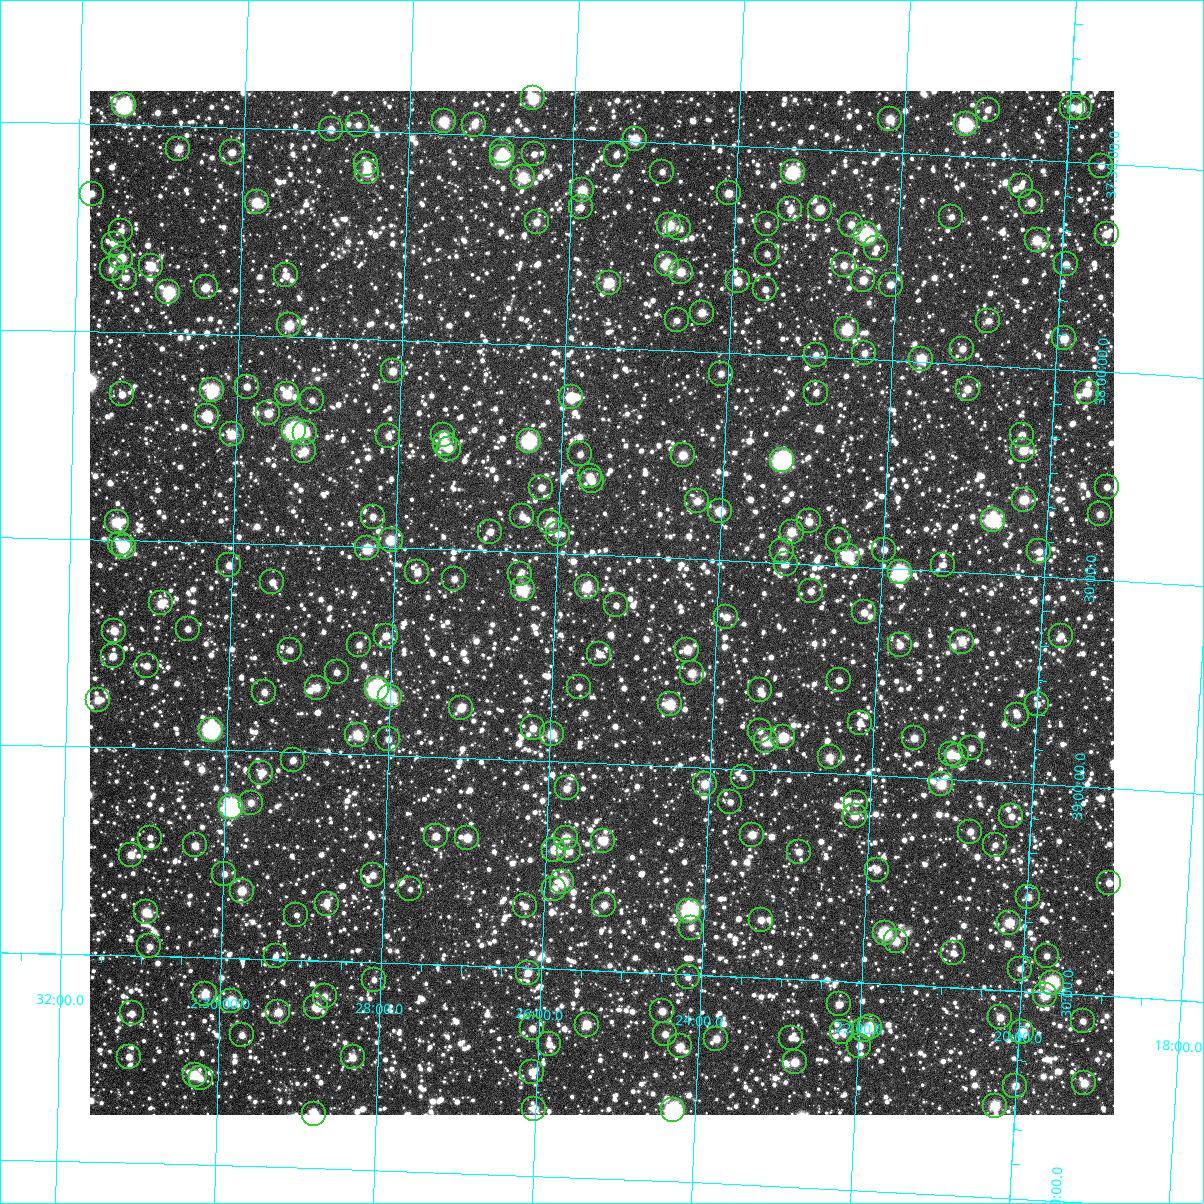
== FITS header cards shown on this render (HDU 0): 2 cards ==
NAXIS1  =                 1024
NAXIS2  =                 1024

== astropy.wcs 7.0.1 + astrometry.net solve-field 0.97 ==
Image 1024 x 1024 px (HDU 0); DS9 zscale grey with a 90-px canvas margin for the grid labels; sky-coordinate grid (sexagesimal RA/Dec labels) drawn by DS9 from the SOLVED WCS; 270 Tycho-2 reference stars matched to detected sources circled (green)
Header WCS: RA---TAN-SIP/DEC--TAN-SIP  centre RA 02:25:26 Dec +38:37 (36.36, +38.61 deg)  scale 8.67 arcsec/px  FOV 148.0' x 148.0'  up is +178 deg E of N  parity flipped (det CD > 0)
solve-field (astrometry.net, Tycho-2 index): VERIFIED the header's WCS against the Tycho-2 star catalogue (verified at 6 index scales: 14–270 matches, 0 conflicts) and refined it, rather than solving blind
Solved WCS: RA---TAN-SIP/DEC--TAN-SIP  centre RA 02:25:26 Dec +38:37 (36.36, +38.61 deg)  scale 8.67 arcsec/px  FOV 148.0' x 148.0'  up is +178 deg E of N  parity flipped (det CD > 0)
The solver's refit moves the header's centre by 0.16 arcsec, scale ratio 1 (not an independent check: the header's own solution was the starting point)
Tycho-2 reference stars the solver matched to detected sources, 270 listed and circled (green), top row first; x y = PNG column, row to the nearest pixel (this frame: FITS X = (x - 90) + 1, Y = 1024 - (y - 91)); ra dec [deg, ICRS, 3 dp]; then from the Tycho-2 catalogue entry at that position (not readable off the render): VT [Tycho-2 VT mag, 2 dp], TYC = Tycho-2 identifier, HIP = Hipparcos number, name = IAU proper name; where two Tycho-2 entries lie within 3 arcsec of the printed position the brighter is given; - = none
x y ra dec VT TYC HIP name
533 98 36.626 +37.406 9.28 2335-237-1 - -
124 105 37.867 +37.454 7.73 2335-263-1 11734 -
1072 108 34.994 +37.369 11.14 2322-954-1 - -
1080 108 34.969 +37.370 9.91 2322-896-1 - -
988 110 35.249 +37.385 11.48 2322-898-1 - -
890 119 35.543 +37.419 10.26 2322-1440-1 - -
444 121 36.895 +37.469 9.55 2335-595-1 - -
966 124 35.312 +37.423 9.22 2322-388-1 10966 -
358 125 37.154 +37.485 11.38 2335-305-1 - -
474 125 36.801 +37.475 11.14 2335-839-1 - -
331 129 37.236 +37.497 10.97 2335-887-1 - -
635 139 36.314 +37.495 9.49 2335-1607-1 - -
178 149 37.698 +37.555 10.53 2832-491-1 - -
502 151 36.715 +37.537 11.38 2831-1138-1 - -
232 152 37.533 +37.560 12.07 2832-313-1 - -
534 154 36.618 +37.541 11.61 2831-1356-1 - -
616 155 36.367 +37.534 11.47 2831-524-1 - -
502 157 36.713 +37.550 8.18 2831-594-1 11397 -
366 164 37.125 +37.579 10.84 2831-1992-1 - -
1101 166 34.896 +37.505 11.12 2830-2481-1 - -
367 172 37.123 +37.598 10.00 2831-1808-1 - -
662 172 36.227 +37.570 11.49 2831-1640-1 - -
793 172 35.830 +37.558 8.53 2831-2210-1 - -
523 177 36.649 +37.597 9.41 2831-408-1 - -
1021 186 35.135 +37.564 11.47 2831-1232-1 - -
582 190 36.467 +37.623 9.64 2831-1962-1 - -
729 193 36.022 +37.616 10.60 2831-1336-1 - -
92 194 37.958 +37.668 11.19 2832-751-1 - -
257 202 37.455 +37.678 9.59 2831-1598-1 - -
1031 202 35.101 +37.602 10.77 2831-1898-1 - -
581 207 36.470 +37.664 11.55 2831-182-1 - -
790 209 35.831 +37.648 10.72 2831-688-1 - -
820 209 35.742 +37.644 10.06 2831-1732-1 - -
951 217 35.341 +37.647 11.55 2831-1714-1 - -
537 222 36.602 +37.704 11.00 2831-1320-1 - -
767 224 35.900 +37.686 11.71 2831-450-1 - -
669 225 36.198 +37.698 9.74 2831-1886-1 - -
851 225 35.645 +37.677 11.25 2831-276-1 - -
679 228 36.167 +37.705 11.22 2831-1008-1 - -
121 231 37.866 +37.756 11.36 2832-331-1 - -
866 234 35.598 +37.699 8.10 2831-1050-1 11063 -
1107 234 34.867 +37.668 10.79 2830-2464-1 - -
1037 240 35.078 +37.692 9.82 2831-1762-1 - -
114 244 37.886 +37.789 11.45 2832-381-2 - -
876 248 35.565 +37.731 11.48 2831-84-1 - -
767 254 35.897 +37.758 11.64 2831-1132-1 - -
121 258 37.862 +37.821 10.13 2832-699-1 - -
667 264 36.201 +37.791 9.69 2831-606-1 - -
1066 264 34.986 +37.746 11.12 2830-2082-1 - -
844 265 35.661 +37.775 11.15 2831-1648-1 - -
151 266 37.773 +37.839 9.84 2832-269-1 - -
112 269 37.890 +37.849 10.69 2832-853-1 - -
681 272 36.156 +37.810 10.13 2831-832-1 - -
286 275 37.361 +37.853 11.02 2831-2018-1 - -
125 278 37.851 +37.869 11.72 2832-323-1 - -
863 280 35.600 +37.810 10.39 2831-1642-1 - -
738 281 35.983 +37.826 10.40 2831-1684-1 - -
609 283 36.375 +37.843 9.57 2831-1298-1 - -
891 285 35.516 +37.817 10.98 2831-714-1 - -
206 287 37.604 +37.887 10.41 2832-2788-1 - -
765 289 35.897 +37.843 11.66 2831-1536-1 - -
168 292 37.717 +37.901 8.74 2832-2750-1 - -
702 313 36.088 +37.906 10.39 2831-1142-1 - -
677 320 36.163 +37.927 11.42 2831-2122-1 - -
988 321 35.213 +37.892 11.16 2831-1622-1 - -
289 325 37.345 +37.972 9.96 2831-1866-1 11591 -
847 329 35.643 +37.930 9.07 2831-2088-1 - -
1064 338 34.978 +37.925 10.16 2830-2495-1 - -
962 349 35.287 +37.963 11.09 2831-2010-1 - -
864 353 35.585 +37.985 11.72 2831-348-1 - -
816 355 35.734 +37.995 11.47 2831-956-1 - -
921 359 35.410 +37.992 9.71 2831-1126-1 - -
393 371 37.025 +38.075 10.68 2831-1072-1 - -
721 374 36.020 +38.050 11.30 2831-280-1 - -
247 387 37.470 +38.123 11.16 2831-994-1 - -
968 389 35.265 +38.059 10.83 2831-370-1 - -
212 390 37.576 +38.134 8.84 2832-2209-1 - -
1087 392 34.900 +38.051 10.30 2830-1992-1 - -
816 393 35.728 +38.086 11.74 2831-640-1 - -
122 394 37.851 +38.150 11.38 2832-2398-1 - -
287 394 37.347 +38.138 9.83 2831-1348-1 - -
571 397 36.476 +38.123 10.69 2831-1262-1 - -
312 400 37.269 +38.151 11.43 2831-1476-1 - -
268 413 37.401 +38.186 10.48 2831-1306-1 - -
207 416 37.589 +38.196 10.78 2832-2178-1 - -
294 430 37.322 +38.225 7.30 2831-102-1 11583 -
305 433 37.286 +38.231 10.25 2831-882-1 - -
232 434 37.512 +38.239 9.81 2832-1719-1 - -
443 435 36.864 +38.225 10.62 2831-580-1 - -
1022 435 35.092 +38.163 10.97 2831-100-1 - -
388 436 37.031 +38.232 11.41 2831-72-1 - -
529 441 36.601 +38.231 8.09 2831-384-1 11366 -
445 444 36.857 +38.246 9.91 2831-176-1 - -
449 449 36.843 +38.257 11.32 2831-38-1 - -
1023 450 35.084 +38.199 10.11 2831-786-1 - -
304 451 37.288 +38.275 10.35 2831-850-1 - -
580 454 36.442 +38.259 11.76 2831-298-1 - -
683 455 36.127 +38.250 10.40 2831-144-1 - -
782 460 35.822 +38.253 7.11 2831-332-1 11135 -
590 476 36.410 +38.311 10.75 2831-278-1 - -
592 481 36.403 +38.321 11.00 2831-2126-1 - -
1107 487 34.823 +38.276 11.45 2830-1876-1 - -
541 488 36.557 +38.342 11.09 2831-1586-1 - -
1024 500 35.074 +38.318 9.81 2831-2058-1 - -
697 501 36.077 +38.360 10.86 2831-44-1 - -
720 511 36.005 +38.381 9.96 2831-1240-1 - -
1100 514 34.839 +38.343 11.11 2830-1638-1 - -
522 516 36.612 +38.414 11.20 2831-2448-1 - -
373 517 37.071 +38.428 11.89 2831-2374-1 - -
993 520 35.166 +38.370 7.95 2831-1814-1 - -
809 521 35.730 +38.397 10.74 2831-2524-1 - -
117 522 37.858 +38.458 9.60 2832-1296-1 - -
550 522 36.525 +38.425 9.96 2831-2395-1 - -
490 532 36.709 +38.453 11.17 2831-2352-1 - -
792 532 35.782 +38.423 10.18 2831-2387-1 - -
558 534 36.500 +38.452 11.04 2831-2261-1 - -
391 540 37.014 +38.482 9.62 2831-2053-1 - -
838 540 35.639 +38.438 11.54 2831-2382-1 - -
120 544 37.847 +38.510 11.20 2832-2634-1 - -
124 547 37.833 +38.517 8.64 2832-1424-1 11723 -
367 548 37.085 +38.504 9.68 2831-2224-1 - -
884 550 35.495 +38.455 11.36 2831-2257-1 - -
782 551 35.808 +38.471 10.60 2831-2165-1 - -
1039 551 35.019 +38.440 11.09 2831-2376-1 - -
848 556 35.604 +38.475 9.41 2831-2236-1 - -
786 564 35.795 +38.503 11.51 2831-2211-1 - -
229 565 37.509 +38.555 10.95 2832-1499-1 - -
943 565 35.312 +38.485 11.99 2831-2302-1 - -
417 572 36.928 +38.557 10.96 2831-1425-1 - -
900 572 35.444 +38.508 8.23 2831-2241-1 11004 -
520 574 36.611 +38.553 11.36 2831-1977-1 - -
454 579 36.814 +38.570 11.27 2831-1699-1 - -
272 582 37.374 +38.592 11.31 2831-1923-1 - -
587 587 36.405 +38.578 9.70 2831-1525-1 - -
523 589 36.603 +38.590 8.84 2831-2359-1 - -
811 591 35.715 +38.564 11.59 2831-1497-1 - -
161 603 37.715 +38.651 10.15 2832-1467-1 - -
616 605 36.312 +38.619 12.09 2831-1677-1 - -
864 612 35.548 +38.609 11.10 2831-1251-1 - -
726 617 35.971 +38.636 10.80 2831-1533-1 - -
188 629 37.630 +38.711 11.26 2832-1974-1 - -
114 631 37.858 +38.719 10.56 2832-666-1 - -
386 636 37.019 +38.713 10.91 2831-2217-1 - -
1061 636 34.938 +38.640 11.24 2830-2010-1 - -
962 642 35.241 +38.668 10.71 2831-2003-1 - -
359 645 37.101 +38.737 11.35 2831-959-1 - -
900 645 35.432 +38.683 10.84 2831-1101-1 - -
290 650 37.314 +38.754 11.58 2831-733-1 - -
687 650 36.087 +38.718 10.13 2831-101-1 - -
599 654 36.358 +38.738 11.56 2831-2145-1 - -
113 656 37.860 +38.780 11.17 2832-1673-1 - -
147 666 37.754 +38.802 11.32 2832-1622-1 - -
337 672 37.167 +38.805 11.43 2831-1387-1 - -
692 673 36.070 +38.775 10.41 2831-1673-1 - -
839 680 35.615 +38.775 11.36 2831-1253-1 - -
579 687 36.417 +38.818 11.56 2831-893-1 - -
317 688 37.228 +38.843 10.77 2831-1169-1 - -
377 689 37.042 +38.841 7.07 2831-1235-1 11485 -
760 690 35.857 +38.808 11.36 2831-2511-1 - -
264 692 37.389 +38.857 11.34 2831-1415-1 - -
390 697 36.998 +38.859 9.11 2831-479-1 11472 -
98 700 37.903 +38.887 10.66 2832-1829-1 - -
670 704 36.134 +38.852 9.49 2831-735-1 - -
1037 704 34.999 +38.808 11.74 2830-1655-1 - -
461 708 36.779 +38.879 10.20 2831-2007-1 - -
1017 715 35.059 +38.837 11.46 2831-1047-1 - -
860 723 35.544 +38.876 11.62 2831-681-1 - -
533 728 36.554 +38.922 10.86 2831-2350-1 - -
211 730 37.552 +38.952 7.58 2832-98-1 11643 -
760 731 35.852 +38.907 11.42 2831-1555-1 - -
552 734 36.496 +38.935 9.83 2831-537-1 - -
357 735 37.097 +38.954 9.80 2831-1001-1 - -
783 737 35.778 +38.919 9.55 2831-2129-1 - -
914 738 35.373 +38.905 10.64 2831-1267-1 - -
388 739 37.001 +38.962 11.42 2831-1897-1 - -
766 741 35.830 +38.930 9.78 2831-1141-1 - -
971 748 35.195 +38.922 11.73 2831-651-1 - -
951 754 35.256 +38.940 10.76 2831-769-1 - -
957 756 35.238 +38.943 11.49 2831-1313-1 - -
830 757 35.632 +38.962 10.35 2831-379-1 - -
293 760 37.294 +39.019 11.34 2831-1691-1 - -
261 773 37.391 +39.052 10.70 2831-721-1 - -
743 777 35.897 +39.019 11.62 2831-797-1 - -
705 784 36.015 +39.040 10.21 2831-2409-1 - -
941 784 35.282 +39.013 9.72 2831-2370-1 - -
567 788 36.443 +39.065 10.79 2831-337-1 - -
730 802 35.934 +39.080 11.59 2831-1341-1 - -
251 803 37.421 +39.124 11.43 2831-2419-1 - -
856 803 35.544 +39.068 11.14 2831-1809-1 - -
231 807 37.483 +39.137 6.89 2831-707-1 11623 -
855 816 35.546 +39.100 10.52 2831-1709-1 - -
1011 816 35.060 +39.081 11.63 2831-1399-1 - -
970 832 35.185 +39.123 11.35 2831-1475-1 - -
752 835 35.861 +39.157 10.46 2831-1171-1 - -
436 836 36.843 +39.191 10.98 2831-1629-1 - -
150 838 37.731 +39.215 11.56 2832-1432-1 - -
467 838 36.745 +39.192 10.21 2831-1599-1 - -
566 838 36.438 +39.184 10.33 2831-57-1 - -
603 841 36.323 +39.187 10.18 2831-927-1 - -
195 845 37.591 +39.231 10.87 2832-1401-1 - -
995 845 35.106 +39.152 11.87 2831-611-1 - -
554 850 36.473 +39.214 10.24 2831-2414-1 - -
569 851 36.428 +39.215 11.04 2831-2428-1 - -
799 852 35.713 +39.193 11.37 2831-2135-1 - -
131 855 37.789 +39.257 10.74 2832-916-1 - -
877 870 35.469 +39.227 11.23 2831-461-1 - -
224 874 37.496 +39.297 11.68 2831-203-1 - -
373 875 37.035 +39.289 11.14 2831-1467-1 - -
562 882 36.444 +39.290 9.40 2831-607-1 11327 -
1109 883 34.746 +39.228 11.14 2830-1557-1 - -
410 889 36.917 +39.321 12.16 2831-3-1 - -
554 889 36.470 +39.307 11.08 2831-727-1 - -
242 891 37.441 +39.337 10.20 2831-427-1 - -
1028 897 34.994 +39.273 11.24 2830-1767-1 - -
327 904 37.176 +39.363 11.12 2831-413-1 - -
604 905 36.312 +39.341 11.06 2831-467-1 - -
525 906 36.557 +39.352 11.43 2831-1367-1 - -
689 911 36.045 +39.346 7.80 2831-699-1 11195 -
146 912 37.737 +39.395 10.11 2836-1953-1 - -
296 915 37.269 +39.392 12.46 2835-2285-1 - -
761 920 35.822 +39.361 10.96 2831-1207-1 - -
1009 923 35.048 +39.337 9.70 2831-929-1 - -
691 928 36.038 +39.387 12.17 2835-1522-1 - -
885 933 35.434 +39.378 9.02 2835-2335-1 10999 -
896 941 35.398 +39.396 10.35 2835-2364-1 - -
149 946 37.724 +39.477 11.34 2836-1185-1 - -
953 953 35.218 +39.417 11.48 2835-2342-1 - -
276 956 37.330 +39.492 12.09 2835-1766-1 - -
1047 956 34.927 +39.412 11.50 2834-2307-1 - -
1020 969 35.007 +39.446 11.14 2835-1056-1 - -
528 973 36.542 +39.512 10.86 2835-1636-1 - -
688 977 36.041 +39.506 11.56 2835-1051-1 - -
374 980 37.021 +39.542 11.90 2835-1492-1 - -
1052 983 34.904 +39.475 8.34 2834-302-1 10847 -
205 994 37.547 +39.589 10.17 2836-1712-1 - -
1045 995 34.925 +39.506 9.53 2834-260-1 - -
325 996 37.173 +39.585 11.38 2835-1758-1 - -
231 1001 37.465 +39.603 9.83 2835-1502-1 - -
839 1004 35.566 +39.555 11.21 2835-1099-1 - -
316 1007 37.198 +39.611 10.27 2835-1612-1 - -
662 1011 36.117 +39.591 10.98 2835-720-1 - -
278 1012 37.316 +39.628 10.27 2835-1584-1 - -
132 1013 37.774 +39.639 11.44 2836-1852-1 - -
1000 1017 35.060 +39.566 10.88 2835-1092-1 - -
1083 1021 34.802 +39.564 11.76 2834-191-1 - -
587 1025 36.351 +39.631 10.26 2835-501-1 - -
870 1027 35.467 +39.605 9.70 2835-1129-1 - -
532 1028 36.520 +39.645 11.35 2835-1353-1 - -
864 1030 35.482 +39.615 10.62 2835-872-1 - -
842 1032 35.552 +39.621 11.45 2835-1204-1 - -
1022 1032 34.989 +39.599 9.94 2834-83-1 - -
665 1034 36.104 +39.646 11.05 2835-1277-1 - -
242 1035 37.428 +39.684 11.47 2835-1582-1 - -
791 1038 35.709 +39.641 11.87 2835-1238-1 - -
716 1039 35.943 +39.652 10.71 2835-1214-1 - -
549 1044 36.466 +39.682 11.29 2835-1508-1 - -
680 1046 36.056 +39.674 10.73 2835-981-1 - -
859 1046 35.496 +39.652 11.78 2835-1093-1 - -
129 1057 37.780 +39.744 11.40 2836-1513-1 - -
353 1057 37.080 +39.730 10.82 2835-1596-1 - -
795 1062 35.695 +39.699 10.26 2835-1073-1 - -
532 1072 36.515 +39.749 10.67 2835-1452-1 - -
195 1075 37.572 +39.784 9.86 2836-845-1 - -
201 1078 37.553 +39.792 11.32 2836-120-1 - -
1084 1083 34.786 +39.713 10.29 2834-1792-1 - -
1015 1086 35.002 +39.728 10.59 2835-978-1 - -
995 1106 35.063 +39.779 9.65 2835-1038-1 - -
534 1109 36.504 +39.838 10.55 2835-1530-1 - -
673 1110 36.069 +39.829 7.34 2835-748-1 11206 -
314 1114 37.194 +39.869 10.11 2835-2057-1 - -